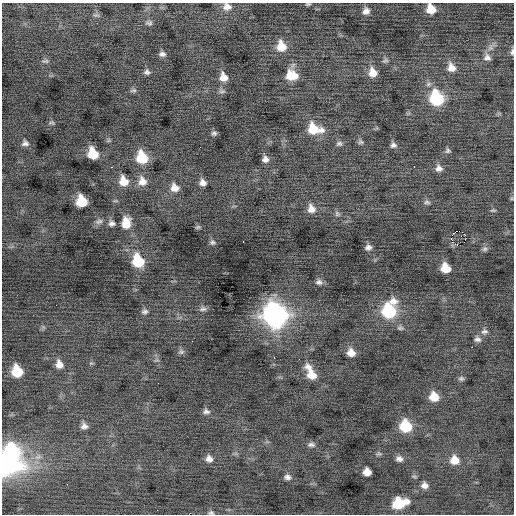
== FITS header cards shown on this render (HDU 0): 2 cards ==
NAXIS1  =                  512 / Axis length
NAXIS2  =                  512 / Axis length

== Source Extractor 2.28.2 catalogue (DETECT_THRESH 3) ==
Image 512 x 512 px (HDU 0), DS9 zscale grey, 1 PNG px = 1 image px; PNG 516 x 516 px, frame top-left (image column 1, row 512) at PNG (2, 3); no overlay
Background -3.3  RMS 1.1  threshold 3.17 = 3 sigma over >= 5 px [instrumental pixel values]
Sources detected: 91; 1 with non-positive FLUX_AUTO (blend fragments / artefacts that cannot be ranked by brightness) is not listed; the other 90 listed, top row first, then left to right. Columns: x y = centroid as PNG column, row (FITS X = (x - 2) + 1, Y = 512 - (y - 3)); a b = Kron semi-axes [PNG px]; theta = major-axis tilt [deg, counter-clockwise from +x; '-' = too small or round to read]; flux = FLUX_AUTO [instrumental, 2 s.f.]
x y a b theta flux
308 4 6 3 12 93
227 7 11 9 -5 550
431 9 9 8 - 1400
366 11 9 8 - 430
96 15 9 5 -9 170
149 23 11 6 -12 220
281 46 10 9 - 1400
512 52 10 5 82 180
162 54 9 6 -2 270
487 57 11 10 - 440
45 61 11 5 6 190
385 61 8 6 24 180
451 68 11 9 -63 710
147 72 9 7 6 230
373 73 10 9 - 850
291 76 12 10 -4 1600
223 77 9 8 - 750
133 90 9 5 5 170
222 91 9 6 -6 190
437 98 10 9 - 7600
51 123 8 5 -5 140
314 129 14 10 -15 2300
214 133 7 6 - 180
360 142 7 6 - 160
25 143 9 8 - 300
339 144 9 7 11 200
393 145 7 7 - 240
448 151 7 7 - 160
93 154 9 7 -64 2400
142 158 10 9 - 3200
265 159 8 7 - 370
414 166 3 2 - 100
111 167 3 2 - 130
439 168 10 9 - 390
124 181 10 9 - 1200
142 181 12 10 -70 760
203 183 8 8 - 410
175 188 10 9 - 730
81 201 9 8 - 2800
427 202 9 6 0 190
311 209 10 9 - 610
493 210 7 4 6 99
337 214 8 6 -76 180
99 221 12 7 20 300
112 223 9 9 - 300
126 223 12 9 86 1200
198 227 7 4 10 120
465 235 2 2 - 480
243 241 3 2 - 260
212 242 7 6 - 170
368 247 8 7 - 280
485 249 8 7 - 180
138 261 10 8 -66 4100
445 268 8 7 - 1600
319 282 9 7 6 260
393 301 12 10 -7 610
56 305 2 2 - 87
203 309 10 7 5 230
145 311 9 7 9 220
389 311 10 10 - 6500
275 315 12 11 - 48000
400 328 9 6 -10 200
484 331 10 7 5 270
477 339 10 8 -9 300
192 341 2 2 - 88
472 347 2 2 - 400
181 352 8 7 - 190
351 353 9 8 - 710
274 358 3 2 - 140
59 364 10 8 -71 600
17 371 9 8 - 3000
311 373 19 9 -64 1500
461 378 8 6 0 180
434 397 9 8 - 1500
206 411 10 7 -5 260
84 426 8 8 - 340
406 426 9 9 - 3900
311 445 11 7 0 250
12 451 11 10 - 9000
379 454 8 4 8 130
209 459 9 8 - 400
399 459 9 7 -10 330
454 460 9 9 - 1100
6 465 30 19 -4 7400
367 472 7 6 - 770
287 477 9 7 3 280
67 484 2 2 - 370
425 485 8 8 - 400
399 503 11 8 14 3500
211 513 7 5 0 130
At the frame edge (FLAGS 8, measured only in part): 6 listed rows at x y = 308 4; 227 7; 431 9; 512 52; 6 465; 211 513
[1 non-positive-flux detection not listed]